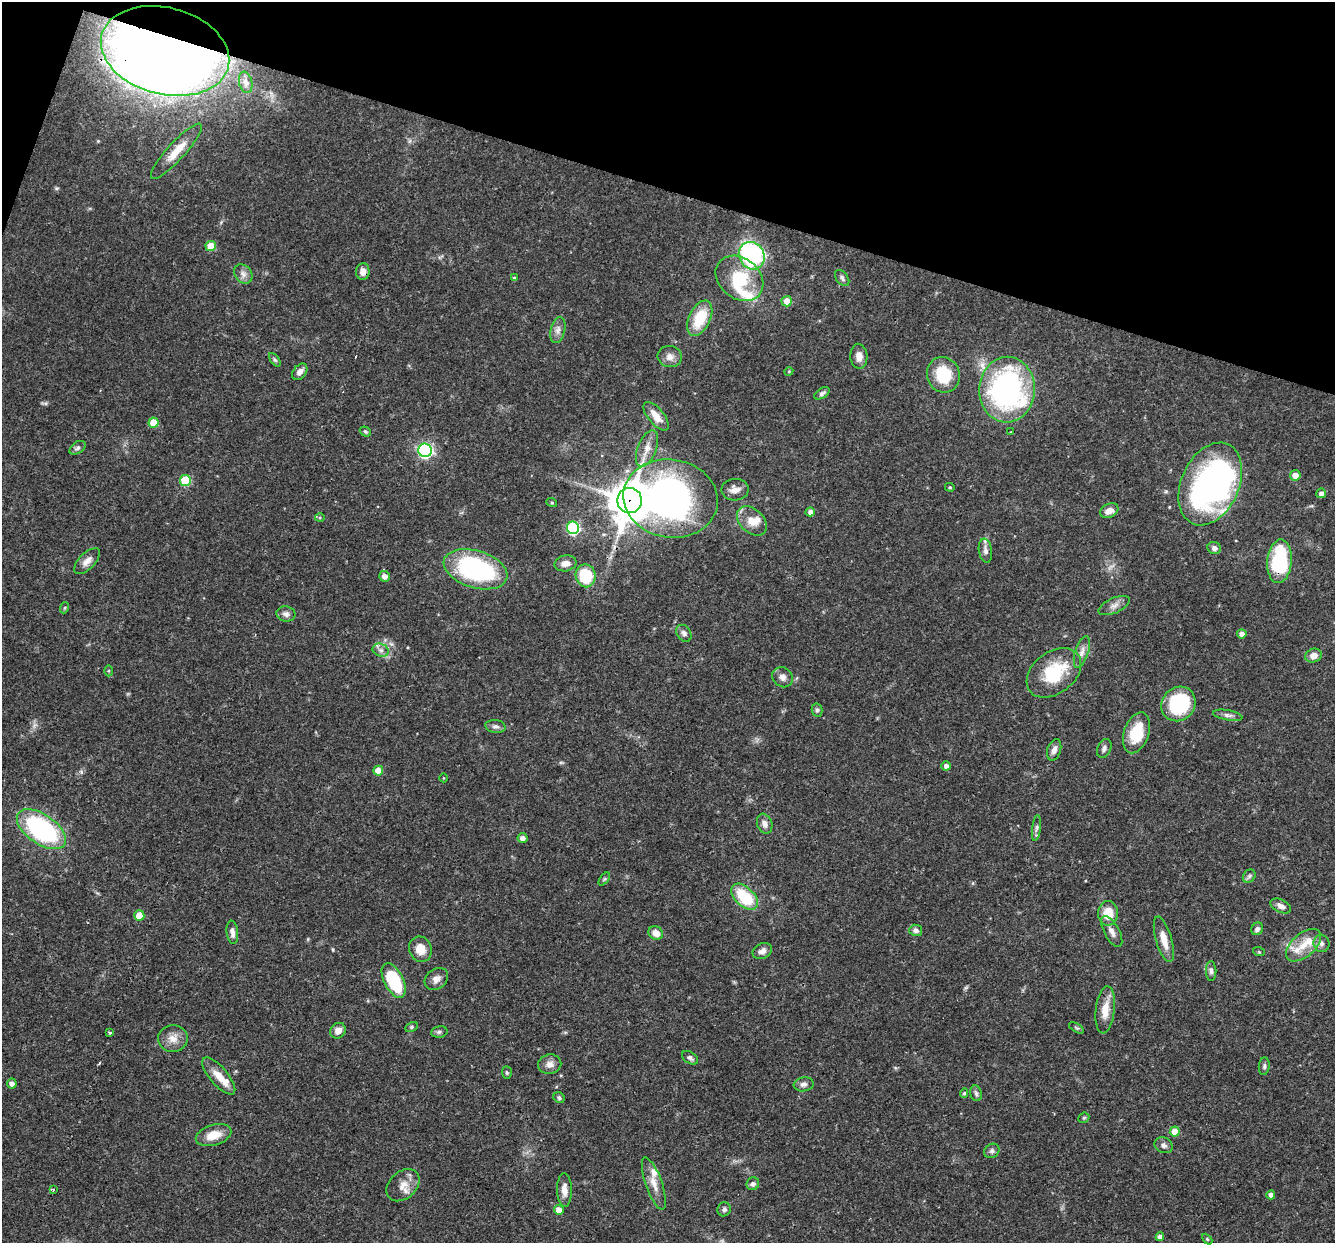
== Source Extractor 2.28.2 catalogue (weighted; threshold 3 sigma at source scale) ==
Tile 2 of 4 x 4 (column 2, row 1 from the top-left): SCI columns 1335-2667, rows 3982-5222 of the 5355 x 5411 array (HDU 1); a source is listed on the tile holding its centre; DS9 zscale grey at full resolution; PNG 1337 x 1245 px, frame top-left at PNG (2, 2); each listed source drawn as its Kron ellipse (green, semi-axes under 4 px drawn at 4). Shown black and unused: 16% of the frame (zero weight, under 3 of 4 exposures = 3% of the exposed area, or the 3 px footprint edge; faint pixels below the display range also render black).
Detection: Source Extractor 2.28.2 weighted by HDU 2 'WHT'; one run over the whole footprint, this tile lists its part. Background 0.0577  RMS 0.0033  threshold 0.015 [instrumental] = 3 sigma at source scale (4.5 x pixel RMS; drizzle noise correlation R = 1.50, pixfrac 1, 0.05/0.05 arcsec/px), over >= 5 px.
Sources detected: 141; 1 too faint to see at this stretch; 2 inside a brighter object's white glare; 4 cosmic-ray / hot-pixel residue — neither listed nor drawn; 7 inside a brighter listed object's ellipse — not listed separately; the other 127 listed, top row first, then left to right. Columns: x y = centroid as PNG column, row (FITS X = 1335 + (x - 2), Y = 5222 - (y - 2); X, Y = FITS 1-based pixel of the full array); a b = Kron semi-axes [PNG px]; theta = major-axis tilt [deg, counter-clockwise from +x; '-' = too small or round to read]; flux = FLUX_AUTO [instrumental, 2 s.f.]
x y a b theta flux
165 51 65 43 -14 610
246 82 11 6 -77 1.3
176 151 36 8 48 6.1
211 246 5 5 - 7.4
752 256 14 12 -59 50
363 272 8 6 88 2.1
243 274 10 8 -50 1.8
514 278 4 3 - 0.6
739 278 26 20 -39 14
842 278 9 5 -52 0.94
787 301 5 5 - 3.6
700 318 19 10 65 11
558 330 13 7 76 1.7
859 356 12 8 -84 2.6
670 357 12 10 -11 2.2
275 360 8 4 -54 0.59
789 371 4 3 - 0.29
300 372 9 6 51 1.7
943 375 18 16 -68 13
1007 390 33 28 88 87
822 393 8 4 34 0.92
656 416 17 8 -51 3.7
153 423 5 5 - 7.1
365 431 6 4 -36 0.55
1011 432 3 2 - 0.26
77 448 9 5 35 0.94
647 448 19 9 69 3.3
425 450 7 6 - 74
1295 475 5 5 - 2.5
185 480 5 5 - 15
1210 484 43 29 66 92
950 487 5 4 - 0.4
735 490 14 11 2 2.7
1321 493 5 5 - 1.4
671 498 47 39 -9 140
630 500 12 12 - 800
552 503 5 3 - 0.34
1109 511 10 7 26 2.9
810 512 5 4 - 1.3
320 517 5 3 - 0.34
752 521 17 11 -43 4.6
573 528 6 6 - 35
1214 548 7 6 - 1.4
985 551 12 6 -82 1.4
87 561 16 8 45 2.3
1280 561 22 12 85 32
566 563 11 8 11 2.3
475 569 33 18 -17 54
385 576 5 5 - 2
586 576 11 10 - 13
1114 606 16 7 24 2
64 608 6 3 70 0.36
286 614 9 7 -9 1.4
684 633 9 6 -55 1.3
1242 634 4 4 - 1.5
381 650 8 6 -20 1.3
1082 652 16 6 73 2
1314 656 8 6 25 2.7
108 671 5 3 - 0.41
1054 673 30 21 37 17
782 677 11 9 -41 1.9
1178 704 18 16 46 24
817 710 6 5 - 0.75
1228 715 15 5 -10 1.2
496 726 10 6 -10 1.2
1137 733 21 12 71 9.9
1104 748 10 6 65 1.1
1054 750 11 6 73 1.8
946 766 4 4 - 1.5
378 771 5 5 - 4.7
444 778 4 3 - 0.24
765 824 10 7 -71 1.7
1036 828 13 4 84 0.99
41 829 28 14 -35 51
522 838 5 5 - 1.7
1249 876 7 5 47 0.84
604 879 7 4 53 0.48
745 897 16 9 -44 14
1281 906 11 6 -25 1.7
1108 913 12 10 90 6.6
139 916 5 5 - 5.9
1257 929 6 5 - 1.1
916 930 6 5 - 1.2
1112 931 17 7 -61 2.1
232 932 12 5 -84 1.5
656 933 7 6 - 2.9
1164 939 24 8 -74 4.3
1321 943 9 8 - 1.4
1303 945 21 11 40 6.1
420 949 13 11 -68 4.8
762 951 10 7 25 1.7
1259 952 6 4 -19 0.34
1211 971 10 5 -89 0.9
436 979 13 10 38 2.3
394 981 18 9 -63 19
1105 1010 24 9 83 5.2
412 1027 6 4 28 0.55
1076 1028 8 4 -30 0.5
338 1031 8 7 - 2.2
439 1032 8 5 10 0.76
110 1033 3 3 - 1.1
173 1039 15 13 3 3.4
690 1058 9 5 -34 0.99
550 1064 11 9 11 2.1
1264 1066 9 5 83 0.8
507 1073 6 5 - 0.49
219 1076 23 9 -50 4.7
12 1083 5 5 - 1.5
804 1084 10 7 7 1.3
964 1093 5 4 - 0.48
976 1093 8 5 -73 0.88
559 1098 6 5 - 0.7
1084 1118 6 5 - 0.48
1175 1131 5 5 - 5.1
214 1135 18 10 17 5.5
1164 1145 9 7 -30 1.2
992 1151 8 7 - 0.93
654 1184 27 8 -71 3.9
753 1184 7 6 - 1
403 1185 19 13 43 3.9
53 1190 3 3 - 5.7
564 1190 17 7 -89 2.8
1271 1195 4 4 - 1.7
724 1209 7 6 - 0.88
559 1210 5 5 - 2.6
1160 1237 4 4 - 1.4
1207 1239 6 4 -46 0.4
Overlapping masked pixels (flux is a lower limit): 5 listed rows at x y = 165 51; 363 272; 671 498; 630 500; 1280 561